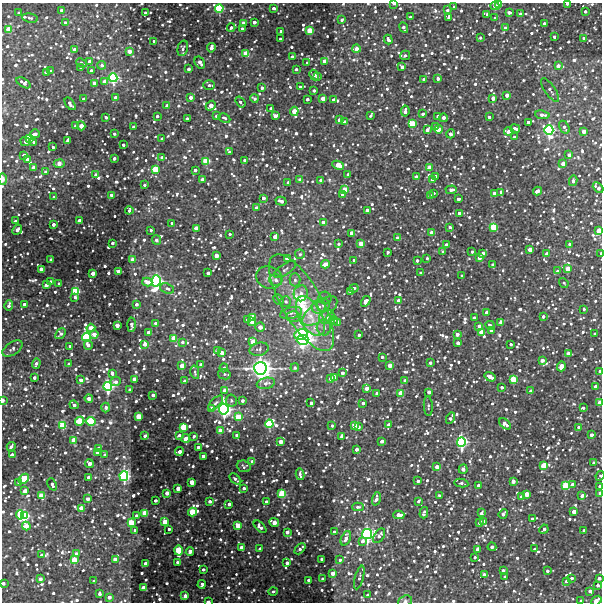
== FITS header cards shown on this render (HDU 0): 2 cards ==
NAXIS1  =                  600 / Width of image
NAXIS2  =                  600 / Height of image

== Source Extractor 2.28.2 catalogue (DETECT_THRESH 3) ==
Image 600 x 600 px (HDU 0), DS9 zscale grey, 1 PNG px = 1 image px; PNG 604 x 604 px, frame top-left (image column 1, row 600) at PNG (2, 3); each listed source drawn as its Kron ellipse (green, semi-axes under 4 px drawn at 4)
Background 528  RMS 1.2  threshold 3.7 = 3 sigma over >= 5 px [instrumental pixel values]
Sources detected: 1263; of the 1263, the 500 brightest by FLUX_AUTO listed and drawn (763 fainter detections omitted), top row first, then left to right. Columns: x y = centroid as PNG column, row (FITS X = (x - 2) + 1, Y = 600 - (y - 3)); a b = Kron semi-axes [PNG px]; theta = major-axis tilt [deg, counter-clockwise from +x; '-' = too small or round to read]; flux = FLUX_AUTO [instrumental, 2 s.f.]
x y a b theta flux
394 3 3 2 - 620
567 4 3 3 - 200
499 5 4 3 - 720
495 6 4 4 - 1500
454 7 3 3 - 240
219 8 4 4 - 15000
274 8 4 3 - 340
61 10 3 3 - 310
447 10 3 3 - 190
585 11 3 3 - 280
509 12 4 3 - 610
19 13 3 3 - 240
145 13 3 3 - 480
487 14 3 3 - 210
521 14 4 3 - 210
410 17 4 3 - 320
448 17 4 4 - 280
30 18 8 4 -9 230
495 18 3 3 - 220
342 20 3 3 - 190
254 22 3 3 - 580
66 23 4 3 - 410
244 23 3 3 - 770
544 24 4 3 - 420
231 27 4 3 - 270
242 28 3 3 - 210
404 28 5 3 - 410
505 28 4 3 - 380
9 30 4 4 - 4200
281 31 3 3 - 300
310 31 4 4 - 5600
554 37 3 3 - 190
480 38 3 3 - 220
584 38 3 3 - 200
280 39 3 3 - 330
388 40 5 3 - 330
154 41 3 3 - 350
183 48 8 5 76 220
211 48 5 3 - 560
356 48 4 4 - 410
75 50 4 3 - 1400
129 51 4 3 - 1100
246 54 4 3 - 5000
405 55 5 4 - 200
292 57 3 3 - 670
89 61 3 3 - 340
325 61 4 3 - 2400
81 63 5 4 - 230
200 63 6 4 -56 590
307 63 3 3 - 260
102 65 4 4 - 290
558 66 4 3 - 490
402 67 3 3 - 520
81 68 3 3 - 260
188 69 3 3 - 350
296 69 3 3 - 230
51 71 3 3 - 370
91 71 3 3 - 630
46 73 4 3 - 360
314 75 5 3 - 870
317 77 3 3 - 230
113 78 4 4 - 22000
423 79 3 3 - 230
438 79 3 3 - 480
105 82 4 4 - 2500
24 83 8 4 -32 450
94 84 4 3 - 930
209 85 5 5 - 270
300 87 3 3 - 280
262 88 3 3 - 420
550 90 14 5 -56 300
314 91 3 3 - 310
507 95 3 3 - 1100
191 97 4 3 - 600
116 98 3 3 - 620
254 98 4 3 - 260
323 98 3 3 - 1400
493 98 3 3 - 1300
84 99 3 3 - 280
307 99 3 3 - 350
333 100 3 3 - 260
240 102 6 4 -52 230
70 104 7 3 -53 410
167 106 3 3 - 920
211 106 5 4 - 890
271 108 3 3 - 240
294 111 4 4 - 3300
405 111 5 3 - 590
423 114 3 3 - 310
370 115 4 3 - 220
542 115 7 4 -7 460
157 116 3 3 - 210
216 116 3 3 - 290
275 116 4 4 - 1200
438 116 3 3 - 360
106 117 3 3 - 210
489 117 3 3 - 260
224 118 6 4 -27 220
443 118 4 3 - 630
187 119 3 3 - 270
339 120 3 3 - 470
344 122 3 3 - 550
528 122 3 3 - 360
412 123 4 4 - 4800
75 126 3 3 - 340
81 126 4 3 - 970
133 127 3 3 - 370
436 127 4 3 - 410
564 127 7 4 -59 360
515 128 5 3 - 400
438 129 4 3 - 1000
427 130 4 3 - 810
549 130 5 4 - 29000
509 131 5 3 - 920
584 131 3 3 - 1500
35 134 5 3 - 390
114 134 3 3 - 210
451 134 5 3 - 590
514 137 3 3 - 250
29 138 4 4 - 4900
162 139 3 3 - 250
68 140 4 3 - 690
25 142 5 3 - 320
34 142 3 3 - 260
123 145 3 3 - 270
53 147 3 3 - 220
229 152 3 3 - 230
24 155 4 3 - 390
569 155 4 4 - 370
162 157 4 4 - 290
114 158 3 3 - 260
27 159 3 3 - 450
244 160 3 3 - 230
206 161 4 4 - 7300
59 164 5 3 - 840
563 164 4 3 - 1400
338 165 6 4 -25 2200
33 167 3 3 - 300
429 168 3 3 - 2000
155 169 4 4 - 5800
195 170 3 3 - 440
45 172 4 4 - 230
348 174 3 3 - 300
96 175 3 3 - 380
435 176 3 3 - 650
416 177 3 3 - 650
3 179 6 3 -88 430
432 179 3 3 - 270
202 180 4 3 - 1100
300 180 3 3 - 350
321 180 3 3 - 540
573 181 5 4 - 280
288 183 3 3 - 780
144 185 3 3 - 200
598 188 6 3 -45 590
345 190 4 3 - 4300
451 190 6 4 2 530
537 191 4 3 - 730
501 192 3 3 - 360
434 193 3 3 - 190
494 193 3 3 - 470
343 194 3 3 - 390
111 195 3 3 - 360
430 196 3 3 - 650
54 197 3 3 - 270
263 198 3 3 - 550
459 199 3 3 - 370
281 201 5 3 - 620
256 207 4 3 - 220
129 210 4 3 - 220
367 210 3 3 - 760
459 213 4 3 - 300
79 220 3 3 - 220
16 221 3 3 - 320
323 222 4 3 - 890
172 223 3 3 - 240
53 224 3 3 - 440
450 227 3 3 - 310
493 227 4 3 - 7400
196 228 4 3 - 1600
17 230 5 3 - 520
151 230 3 3 - 210
599 231 4 3 - 2400
352 233 4 3 - 920
432 233 4 3 - 1600
230 234 3 3 - 190
275 237 4 3 - 630
397 238 3 3 - 480
156 240 5 4 - 220
112 243 3 3 - 260
339 244 3 3 - 230
361 244 4 3 - 2400
570 244 3 3 - 290
446 245 4 3 - 730
530 249 3 3 - 1700
387 252 3 3 - 260
443 252 3 3 - 490
472 252 3 3 - 270
483 253 4 3 - 280
601 253 3 2 - 220
300 254 5 5 - 210
547 254 3 3 - 850
216 256 3 3 - 1300
480 257 4 3 - 2400
287 258 4 3 - 300
427 258 3 3 - 200
51 260 3 3 - 850
133 260 4 3 - 1500
354 260 3 3 - 250
417 260 4 3 - 300
325 264 4 3 - 1300
493 265 3 3 - 230
41 269 3 3 - 1300
285 269 13 5 35 250
568 269 4 3 - 3000
119 271 3 3 - 1200
557 271 4 3 - 250
93 273 3 3 - 980
208 273 3 3 - 430
421 273 3 3 - 260
462 276 3 3 - 200
269 277 13 11 -19 590
276 280 6 6 - 370
295 280 6 5 - 230
156 281 6 4 76 35000
51 282 3 3 - 440
147 282 5 4 - 850
59 283 3 3 - 280
564 283 5 4 - 190
46 285 4 3 - 700
167 288 7 5 -20 270
354 288 5 3 - 380
76 291 4 4 - 12000
351 292 3 3 - 590
301 293 8 7 - 440
75 297 4 3 - 240
325 298 6 6 - 210
278 299 6 5 - 210
398 300 3 3 - 800
366 301 6 4 58 530
286 302 5 5 - 250
302 302 55 20 -60 6400
24 304 3 3 - 430
137 304 3 3 - 310
9 305 5 3 - 360
323 305 7 6 - 290
319 307 7 6 - 420
584 309 4 3 - 210
320 311 21 9 37 1200
487 312 3 3 - 1100
291 313 11 6 13 360
310 316 22 11 -61 1800
253 317 4 3 - 2500
293 317 7 5 -1 280
327 317 8 6 33 350
543 317 3 3 - 300
474 318 3 3 - 270
247 320 3 3 - 330
333 320 5 4 - 200
252 322 4 3 - 2300
338 322 4 3 - 910
501 322 3 3 - 700
156 323 3 3 - 310
117 325 4 3 - 1300
132 325 7 3 88 270
490 325 4 3 - 200
479 326 3 3 - 590
260 327 4 4 - 510
91 328 4 4 - 1900
324 328 8 7 - 380
491 331 3 3 - 780
148 332 4 3 - 500
481 332 4 3 - 2300
60 334 6 4 50 350
94 334 4 3 - 1000
301 334 7 5 16 24000
457 334 3 3 - 750
594 334 3 3 - 200
359 335 3 3 - 300
86 337 4 4 - 22000
174 338 4 4 - 3600
303 340 6 5 - 24000
182 342 4 4 - 260
253 342 4 3 - 1900
458 343 3 3 - 860
145 344 4 3 - 770
511 344 3 3 - 260
88 345 4 4 - 350
70 346 3 3 - 660
12 349 11 6 34 380
259 349 10 6 13 330
218 351 3 3 - 410
222 353 4 3 - 1400
568 354 4 3 - 1100
382 357 3 3 - 190
542 360 4 3 - 690
430 363 3 3 - 350
36 364 5 4 - 300
69 364 3 3 - 290
201 365 3 3 - 950
390 365 4 3 - 1200
182 366 4 4 - 1800
561 366 5 3 - 2300
224 368 4 4 - 250
260 368 6 6 - 74000
295 368 4 4 - 260
600 371 3 3 - 430
195 372 7 4 -79 200
112 373 4 3 - 510
342 373 3 3 - 460
224 374 6 5 - 200
334 377 4 3 - 1500
490 377 6 3 -32 1000
34 378 3 3 - 330
135 379 3 3 - 2400
331 379 3 3 - 740
513 379 4 4 - 5200
81 380 3 3 - 560
184 381 3 3 - 300
405 381 3 3 - 600
116 382 5 4 - 400
266 383 9 5 12 420
108 386 4 4 - 26000
502 387 3 3 - 330
595 387 3 3 - 1000
367 388 4 4 - 1100
130 390 3 3 - 350
225 390 4 3 - 1200
531 391 3 3 - 450
429 392 3 3 - 540
377 393 4 3 - 630
401 393 4 3 - 3900
153 395 3 3 - 450
89 398 4 3 - 660
3 400 3 2 - 760
231 401 6 5 - 200
242 401 3 3 - 300
599 402 3 3 - 1200
216 403 9 4 45 240
311 403 3 3 - 340
363 403 3 3 - 390
74 405 4 3 - 350
428 406 10 4 -87 210
106 407 5 4 - 280
583 408 4 3 - 240
211 409 3 3 - 1500
224 409 5 5 - 41000
139 417 3 3 - 4500
238 417 4 4 - 5200
450 418 6 3 60 390
80 421 4 4 - 5600
91 421 5 4 - 10000
269 424 4 4 - 13000
505 424 7 4 -43 680
354 425 4 3 - 1500
388 425 4 3 - 610
63 426 4 4 - 6200
332 426 3 3 - 230
183 427 4 4 - 4600
358 427 3 3 - 620
578 427 4 4 - 200
220 431 4 3 - 2600
179 435 4 3 - 360
237 435 3 3 - 680
591 435 3 3 - 610
145 436 4 3 - 380
194 436 3 3 - 200
342 436 4 3 - 640
186 438 4 3 - 850
74 440 4 3 - 3000
281 441 4 3 - 1500
382 441 3 3 - 710
461 442 5 4 - 28000
11 446 5 3 - 280
198 447 3 3 - 410
98 449 3 3 - 900
356 449 3 3 - 440
97 452 4 3 - 610
179 452 4 3 - 730
12 455 4 3 - 850
105 455 4 4 - 340
203 456 3 3 - 890
252 461 3 3 - 240
89 463 4 3 - 640
594 463 3 3 - 430
244 466 7 5 -20 210
543 466 4 3 - 3500
437 467 3 3 - 1000
463 469 5 3 - 550
300 474 6 3 -79 210
124 476 5 4 - 24000
600 476 5 3 - 200
88 477 3 3 - 590
24 479 6 4 44 3200
235 479 7 3 -42 230
418 481 3 3 - 360
513 481 4 3 - 820
19 482 3 3 - 300
192 482 3 3 - 2000
461 483 7 4 -10 210
52 484 6 4 -66 280
572 484 4 3 - 450
478 485 3 3 - 330
565 486 4 4 - 7600
600 486 3 3 - 230
178 488 3 3 - 1300
244 488 3 3 - 320
25 491 4 3 - 1100
167 493 3 3 - 890
600 493 4 3 - 710
282 494 4 4 - 8600
526 494 3 3 - 2300
42 496 4 4 - 3700
440 496 3 3 - 220
582 496 4 3 - 540
522 497 3 3 - 1100
88 499 3 3 - 540
376 499 7 4 72 360
155 501 3 3 - 300
210 501 3 3 - 400
418 501 3 3 - 250
266 502 3 3 - 340
229 504 3 3 - 370
358 507 6 3 1 230
81 508 3 3 - 1600
192 512 4 4 - 5700
574 512 4 3 - 1400
145 513 4 4 - 5500
424 513 6 3 74 200
481 513 4 3 - 270
503 514 5 3 - 380
20 515 5 4 - 4800
399 515 5 4 - 1400
24 516 4 4 - 15000
137 516 4 3 - 580
532 519 3 3 - 500
484 521 4 3 - 430
165 522 4 3 - 2700
274 522 5 3 - 1400
131 523 4 4 - 5300
479 523 4 3 - 240
26 526 4 4 - 1300
238 526 4 3 - 2100
260 527 8 4 -43 420
169 529 3 3 - 240
544 529 5 3 - 280
135 530 3 3 - 270
584 530 3 3 - 210
287 532 3 3 - 700
334 532 3 3 - 230
367 534 5 5 - 32000
379 536 8 5 55 370
346 538 8 4 66 630
362 541 4 4 - 490
492 547 4 3 - 590
242 548 4 4 - 1500
260 549 4 3 - 380
300 549 6 3 46 290
477 549 4 3 - 470
535 549 3 3 - 340
178 550 5 4 - 6400
190 551 4 3 - 820
76 554 3 3 - 550
41 555 3 3 - 290
475 557 3 3 - 200
115 559 4 3 - 1200
322 559 3 3 - 670
74 560 4 3 - 4800
340 560 4 3 - 260
177 562 3 3 - 190
146 563 3 3 - 740
287 563 3 3 - 530
203 569 3 3 - 280
503 570 3 3 - 320
547 571 3 3 - 310
333 573 4 3 - 1300
484 575 4 3 - 1100
359 577 12 4 75 200
505 577 3 3 - 210
572 578 3 3 - 390
599 578 3 3 - 490
40 579 3 3 - 500
322 579 3 3 - 270
309 580 3 3 - 450
94 581 3 3 - 200
566 581 4 3 - 210
3 583 3 3 - 430
202 584 4 3 - 390
598 585 4 3 - 220
143 588 3 3 - 2300
273 591 4 4 - 240
590 591 4 4 - 270
99 594 3 3 - 450
368 595 3 3 - 220
185 596 4 3 - 660
109 597 3 3 - 640
405 601 7 5 22 200
581 601 3 3 - 210
596 601 5 3 - 1600
208 602 3 2 - 800
At the frame edge (FLAGS 8, measured only in part): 17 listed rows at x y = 394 3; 567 4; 3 179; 599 231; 601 253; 600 371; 3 400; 599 402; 600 476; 600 486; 600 493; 599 578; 3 583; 405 601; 581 601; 596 601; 208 602
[763 fainter detections neither listed nor drawn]

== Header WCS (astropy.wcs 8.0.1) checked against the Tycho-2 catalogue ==
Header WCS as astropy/WCSLIB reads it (CRVAL/CRPIX/CD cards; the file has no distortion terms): RA---TAN/DEC--TAN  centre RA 16:47:20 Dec -57:26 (251.83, -57.44 deg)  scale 2 arcsec/px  FOV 20.0' x 20.0'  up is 0 deg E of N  parity normal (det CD < 0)
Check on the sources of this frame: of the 60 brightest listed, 15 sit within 3.0 arcsec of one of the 23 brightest Tycho-2 stars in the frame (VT <= 12.44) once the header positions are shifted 0.18 arcsec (0.18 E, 0.02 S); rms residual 1.06 arcsec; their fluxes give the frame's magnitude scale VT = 20.81 - 2.5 log10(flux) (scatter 1.96 mag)
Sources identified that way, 16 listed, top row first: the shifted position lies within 3.0 arcsec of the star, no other Tycho-2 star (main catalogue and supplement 1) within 6.0 arcsec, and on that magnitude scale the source's flux lands within +1.5 / -3 mag of the star's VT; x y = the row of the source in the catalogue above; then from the Tycho-2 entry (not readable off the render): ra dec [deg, ICRS J2000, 3 dp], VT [Tycho-2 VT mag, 2 dp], TYC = Tycho-2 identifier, HIP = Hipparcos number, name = IAU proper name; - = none
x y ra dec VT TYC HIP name
412 123 251.720 -57.341 9.45 8721-310-1 - -
438 129 251.693 -57.344 11.21 8721-670-1 - -
530 249 251.599 -57.410 11.36 8721-36-1 - -
480 257 251.650 -57.415 10.74 8721-180-1 - -
325 264 251.809 -57.419 11.55 8721-1545-1 - -
76 291 252.067 -57.434 10.35 8721-316-1 - -
303 340 251.833 -57.461 7.70 8721-50-1 82173 -
135 379 252.006 -57.483 10.39 8721-128-1 - -
513 379 251.615 -57.482 9.36 8721-1294-1 - -
108 386 252.035 -57.487 10.57 8721-912-1 - -
224 409 251.914 -57.499 10.44 8721-74-1 - -
63 426 252.081 -57.508 11.69 8721-1432-1 - -
543 466 251.584 -57.531 9.97 8721-1430-1 - -
25 491 252.121 -57.544 11.76 8721-414-1 - -
282 494 251.854 -57.546 11.47 8721-442-1 - -
367 534 251.766 -57.569 9.55 8721-556-1 - -